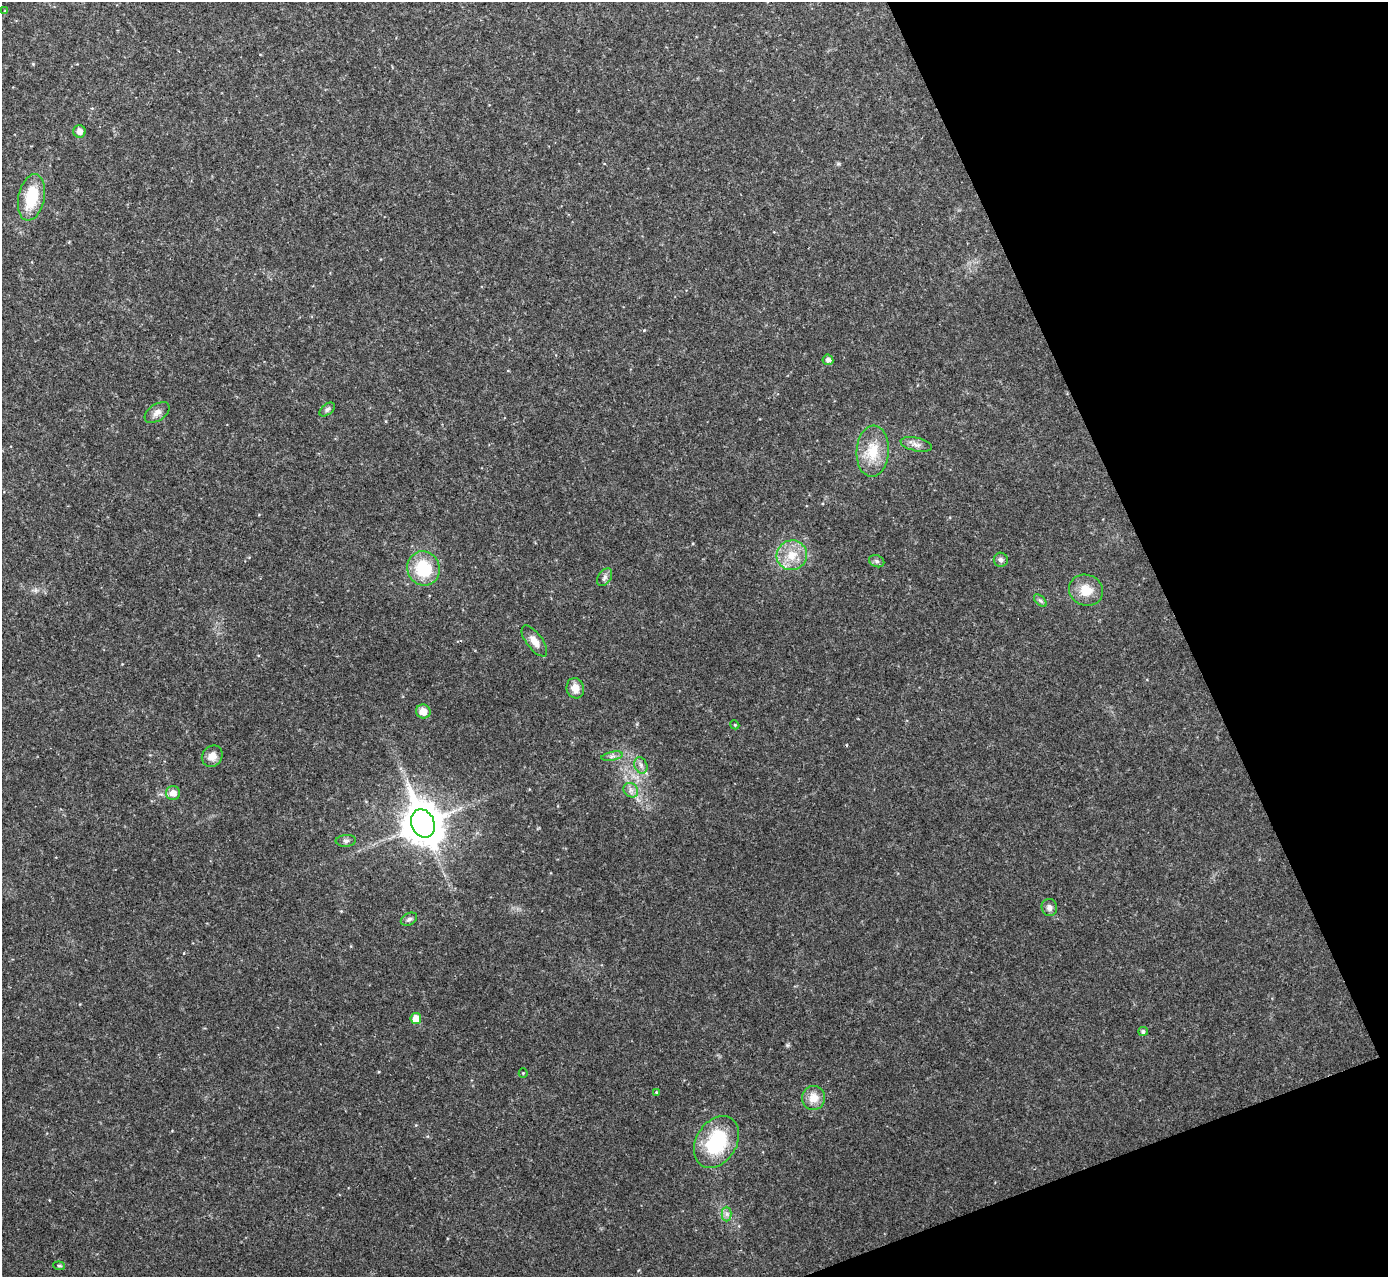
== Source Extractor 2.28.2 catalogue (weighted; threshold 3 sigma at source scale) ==
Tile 12 of 4 x 4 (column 4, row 3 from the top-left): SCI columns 4157-5542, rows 1427-2701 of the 5544 x 5531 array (HDU 1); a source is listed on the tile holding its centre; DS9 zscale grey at full resolution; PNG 1390 x 1279 px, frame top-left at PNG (2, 2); each listed source drawn as its Kron ellipse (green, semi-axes under 4 px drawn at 4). Shown black and unused: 19% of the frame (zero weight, under 2 of 3 exposures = <1% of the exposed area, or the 3 px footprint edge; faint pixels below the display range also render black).
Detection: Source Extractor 2.28.2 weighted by HDU 2 'WHT'; one run over the whole footprint, this tile lists its part. Background 0.0828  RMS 0.0084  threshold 0.0378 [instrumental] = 3 sigma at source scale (4.5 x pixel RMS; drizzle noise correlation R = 1.50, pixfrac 1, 0.05/0.05 arcsec/px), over >= 5 px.
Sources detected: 36; all 36 listed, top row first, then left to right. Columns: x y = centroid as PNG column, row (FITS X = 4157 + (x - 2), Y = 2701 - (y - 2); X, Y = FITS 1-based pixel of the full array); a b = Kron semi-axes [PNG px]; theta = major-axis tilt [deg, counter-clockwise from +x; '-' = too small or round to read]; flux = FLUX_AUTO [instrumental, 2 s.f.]
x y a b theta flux
5 11 4 4 - 0.69
79 131 6 6 - 4.4
31 197 23 13 78 30
828 360 5 5 - 3.7
327 409 9 5 38 2.1
157 413 14 8 35 4.9
916 444 16 6 -13 4.5
873 451 25 16 86 23
792 555 15 15 - 16
1001 560 7 7 - 2.7
877 561 8 6 -21 2
424 568 17 16 - 36
605 577 10 6 56 3
1086 590 17 15 -21 15
1040 601 8 4 -44 1.7
534 641 18 8 -53 7.4
575 688 10 8 -72 8
423 711 7 7 - 8.9
735 725 4 3 - 0.82
212 756 11 10 - 7.4
612 756 11 3 11 2.1
641 765 8 6 -70 2.9
631 790 8 6 -45 3.5
173 793 7 7 - 7.4
423 823 15 11 -67 2300
346 841 10 6 4 2.5
1049 907 8 8 - 3.4
409 919 9 6 28 2.3
416 1019 5 5 - 12
1143 1031 5 4 - 1.7
523 1073 4 4 - 0.79
656 1092 4 3 - 1.6
814 1098 12 11 - 11
716 1142 28 20 58 57
727 1214 7 5 -90 2.6
59 1266 6 4 -8 1.2